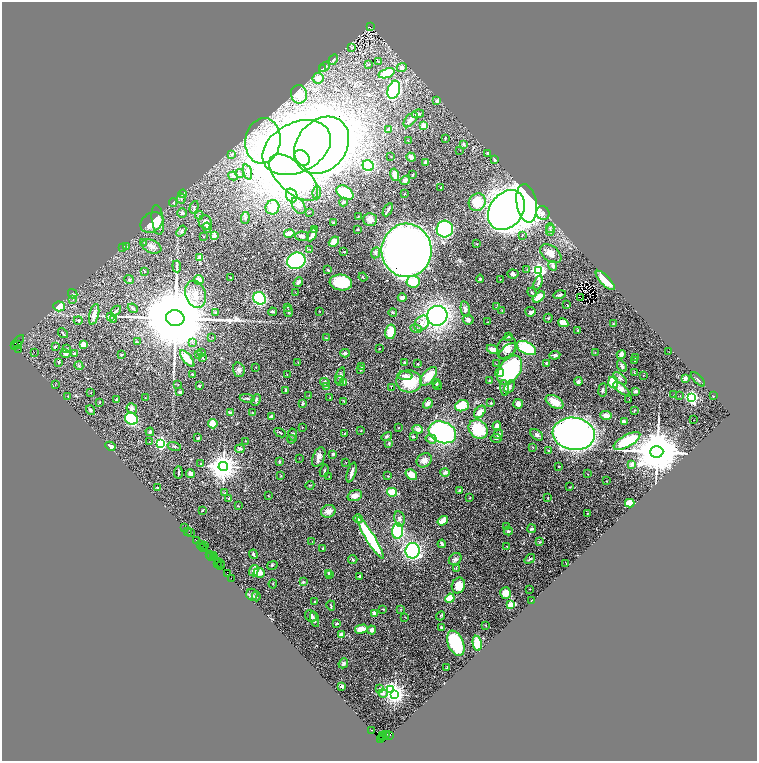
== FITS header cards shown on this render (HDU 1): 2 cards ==
NAXIS1  =                 1510
NAXIS2  =                 1517

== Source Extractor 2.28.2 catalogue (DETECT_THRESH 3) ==
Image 1510 x 1517 px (HDU 1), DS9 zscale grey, zoomed out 1/2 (1 PNG px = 2 x 2 image px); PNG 759 x 763 px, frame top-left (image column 2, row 1517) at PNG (2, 2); each listed source drawn as its Kron ellipse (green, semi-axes under 4 px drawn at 4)
Background 0.879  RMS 0.031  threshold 0.0939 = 3 sigma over >= 5 px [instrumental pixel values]
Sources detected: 473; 62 cannot appear on this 1/2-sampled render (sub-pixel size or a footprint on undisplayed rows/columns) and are neither listed nor drawn; the other 411 listed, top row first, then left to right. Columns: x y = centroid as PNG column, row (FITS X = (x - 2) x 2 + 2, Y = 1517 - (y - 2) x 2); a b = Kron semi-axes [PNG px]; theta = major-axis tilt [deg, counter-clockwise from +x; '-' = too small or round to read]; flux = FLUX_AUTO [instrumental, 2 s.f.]
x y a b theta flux
370 26 3 2 - 380
352 48 3 2 - 3.1
333 60 6 3 62 7.3
378 62 3 2 - 5.5
369 64 4 2 - 6.5
325 67 6 3 40 10
402 68 5 4 - 28
322 69 4 2 - 4.8
386 73 8 4 20 170
318 78 6 5 - 37
394 90 9 6 72 980
299 94 9 8 - 52
437 101 3 3 - 24
418 114 6 3 9 14
410 120 9 5 48 20
424 126 3 3 - 70
388 130 4 3 - 7
445 138 3 2 - 3.2
408 140 3 2 - 2.8
263 141 23 17 82 460
464 144 3 2 - 12
322 145 31 24 51 7100
297 148 36 24 27 8600
460 150 3 2 - 1.7
487 153 3 3 - 3.4
232 155 3 3 - 5.3
391 157 2 2 - 1.8
411 157 5 4 - 32
302 158 8 7 - 2000
495 160 4 2 - 6.3
425 162 3 3 - 19
368 166 6 5 - 480
247 172 8 3 -73 16
240 174 4 3 - 8
413 174 3 2 - 8
395 175 6 3 -75 93
233 176 5 3 - 8.4
293 177 30 15 -42 2200
405 180 5 4 - 20
440 188 2 2 - 5.5
317 192 7 2 84 9.7
345 193 9 6 -31 190
183 194 4 3 - 11
404 194 3 2 - 3.3
292 195 7 5 -70 180
181 199 5 3 - 6.6
344 202 4 4 - 7.2
477 202 9 8 - 160
173 203 4 3 - 4.7
527 203 19 10 -80 3600
299 206 9 6 -56 24
194 207 6 3 72 7.3
272 207 7 6 - 110
388 210 7 2 59 13
506 210 21 16 54 4800
309 212 3 2 - 2.7
182 213 5 4 - 14
543 213 7 6 - 19
199 215 4 4 - 7.3
358 217 3 3 - 3.9
245 218 6 4 84 13
370 219 7 6 - 36
158 220 15 6 -83 49
152 222 12 9 34 93
205 222 7 6 - 29
334 223 4 2 - 7.2
207 228 5 3 - 27
550 228 4 3 - 7.2
358 229 2 2 - 5.3
445 229 8 8 - 920
314 230 3 2 - 6.9
550 230 6 3 87 8
181 231 6 3 53 9.3
289 233 5 3 - 81
214 235 2 2 - 72
312 235 7 3 61 35
522 235 3 2 - 4
302 236 7 4 -1 19
204 237 2 2 - 5.1
334 241 6 3 41 74
144 242 3 2 - 4.2
476 244 3 3 - 3.9
151 246 10 6 -22 29
123 247 3 2 - 3.2
127 247 3 3 - 4.3
310 249 3 2 - 2.8
407 250 27 25 -86 5600
344 252 3 2 - 5.2
376 253 6 4 65 13
551 253 12 7 -37 53
200 258 2 2 - 150
296 261 9 8 - 1300
177 266 6 3 -84 9.6
553 266 5 4 - 15
328 270 4 2 - 4.6
527 270 2 2 - 5
144 271 4 2 - 2.7
539 271 3 3 - 1600
513 274 5 4 - 14
230 277 2 1 - 3.3
363 277 4 2 - 4.8
480 279 4 4 - 6.7
500 279 2 1 - 1.3
129 280 5 4 - 9.2
199 280 5 4 - 36
605 280 12 5 -46 91
298 282 5 3 - 14
341 282 11 8 -7 210
413 282 6 6 - 220
538 283 7 4 71 13
532 292 5 3 - 6.2
296 293 3 1 - 2.4
73 294 5 2 - 4.6
195 294 14 10 -70 77
560 295 6 3 14 12
539 297 7 4 37 77
259 298 7 6 - 560
402 298 4 3 - 16
581 298 2 1 - 1.8
73 299 3 2 - 4
567 305 2 2 - 4.7
59 306 6 5 - 74
287 307 3 2 - 2.2
496 307 3 3 - 3.2
133 308 5 3 - 9.6
465 309 8 4 -79 17
502 310 3 2 - 2.5
116 311 6 3 41 12
320 311 2 2 - 2.4
272 312 4 2 - 8.4
288 312 5 2 - 5.6
393 312 4 3 - 6.8
530 312 5 5 - 17
215 313 4 2 - 4.2
94 314 10 4 76 45
111 316 4 3 - 6.1
437 316 10 9 - 1700
175 318 9 8 - 130000
548 318 4 3 - 6.2
113 319 4 3 - 4.8
468 319 5 5 - 20
78 320 4 3 - 6.5
487 322 2 2 - 2.2
422 323 8 6 47 34
563 323 5 4 - 61
613 324 2 2 - 4.1
416 329 6 3 -11 8.7
578 330 4 3 - 5
391 332 7 5 79 120
63 333 6 2 -50 11
508 336 4 2 - 5.6
212 337 2 1 - 1.6
326 338 3 2 - 2.8
17 342 8 3 48 330
137 342 3 3 - 4.1
192 343 3 2 - 3.4
18 344 3 2 - 1100
83 344 3 3 - 46
15 345 2 1 - 21
55 347 4 2 - 6.2
379 348 2 1 - 1.7
506 348 12 9 65 56
526 348 10 6 -28 360
19 349 3 1 - 34
67 349 2 2 - 4.4
492 349 6 4 -26 40
508 351 11 5 38 30
34 352 2 1 - 30
201 352 3 2 - 3.3
595 352 2 2 - 2.4
669 352 2 2 - 2.7
345 353 4 3 - 12
65 354 5 4 - 17
75 354 3 3 - 16
621 354 5 4 - 26
121 355 3 2 - 4.4
199 355 3 2 - 3
555 355 5 4 - 13
635 357 2 1 - 2.6
187 358 10 4 -51 94
203 358 3 2 - 3.6
634 360 3 2 - 4
59 362 3 3 - 8.3
298 362 2 1 - 1.4
405 362 2 2 - 35
546 363 3 2 - 4.1
418 364 3 2 - 4
496 364 2 2 - 2.7
79 366 4 3 - 7.2
362 366 2 2 - 19
622 366 6 4 -57 15
256 367 2 1 - 1.7
239 370 7 5 -75 19
361 370 3 2 - 7.6
510 370 16 10 56 900
634 372 4 2 - 3.7
500 373 4 3 - 22
192 374 2 2 - 5.8
287 374 2 2 - 2.9
340 375 8 4 68 15
643 375 2 1 - 1.7
405 376 7 4 -7 26
428 376 11 6 50 93
620 378 8 3 -42 14
685 378 2 2 - 78
698 379 9 2 -44 7.9
489 380 3 3 - 6
340 381 5 2 - 5.6
409 381 13 11 -4 240
578 381 4 4 - 13
325 382 5 4 - 11
343 382 4 3 - 21
613 382 6 5 - 140
436 383 4 2 - 5.7
55 385 3 2 - 2.3
178 385 2 1 - 1.7
199 386 3 2 - 8.4
326 386 4 2 - 4.6
438 386 4 2 - 3.4
391 387 3 2 - 1.7
510 387 7 4 64 15
505 388 8 4 -86 18
621 389 9 4 -36 31
286 390 4 2 - 5.6
603 390 7 3 82 7.9
636 391 3 3 - 15
180 392 3 3 - 12
91 393 2 1 - 2.7
309 395 2 1 - 1.7
674 395 2 1 - 2.2
68 396 3 2 - 6.1
680 396 2 2 - 3.9
713 396 3 2 - 2.3
145 397 2 1 - 2.8
691 397 4 3 - 1400
247 398 7 3 -8 9.4
330 398 3 1 - 2.5
117 400 3 2 - 13
256 400 6 3 66 9.9
629 400 3 2 - 3.4
344 401 3 2 - 2.6
99 402 3 2 - 3.8
555 402 10 5 -31 82
491 403 2 2 - 24
302 404 4 3 - 8.4
428 404 5 4 - 21
518 404 5 5 - 23
462 406 7 5 20 140
132 409 5 5 - 16
91 410 5 3 - 11
634 410 3 2 - 3.3
480 412 7 5 50 52
230 413 4 3 - 19
253 413 3 2 - 3.3
606 415 6 4 -2 38
271 416 4 4 - 6.5
131 419 7 5 -33 350
694 420 2 1 - 41
624 422 4 3 - 38
213 424 5 4 - 76
497 426 4 4 - 23
302 427 2 1 - 3
399 428 2 2 - 2.5
418 429 5 4 - 25
478 429 10 8 -45 250
361 431 3 3 - 3.5
150 432 4 3 - 13
442 432 14 10 -22 1000
280 433 6 2 -28 6.9
344 433 3 2 - 2.6
498 434 5 4 - 20
574 434 21 16 -8 2900
293 435 6 4 -77 9.1
537 435 7 4 -39 17
387 436 5 3 - 8.5
413 436 4 3 - 5.4
198 438 4 3 - 6.1
496 438 5 3 - 6.7
292 439 4 3 - 4.4
431 439 6 4 -19 21
246 441 2 1 - 1.8
627 441 15 6 29 280
149 442 2 2 - 3
161 443 3 3 - 1400
389 443 3 3 - 5.4
110 446 5 3 - 20
174 446 7 2 -17 7.2
533 447 2 2 - 7.8
240 449 5 4 - 10
549 450 2 2 - 2.7
657 452 6 6 - 46000
333 454 3 2 - 9.6
319 457 10 5 67 31
299 458 2 2 - 1.8
424 460 8 6 34 40
279 462 2 2 - 21
346 462 2 1 - 1.7
200 464 3 3 - 5.1
632 464 4 4 - 18
223 466 5 4 - 10000
559 466 3 2 - 3.6
324 471 7 3 75 9.2
178 472 6 2 87 6.3
351 472 10 3 73 25
445 472 4 4 - 16
190 473 4 4 - 19
588 474 2 1 - 1.9
411 475 6 4 -38 64
281 476 3 2 - 2.3
388 476 3 2 - 4
329 477 2 1 - 1.3
606 481 2 1 - 1.9
310 485 4 1 - 2.2
569 487 3 2 - 2.8
157 488 3 2 - 5
460 490 3 3 - 8.7
392 492 5 3 - 130
224 493 3 2 - 2.1
268 495 2 2 - 3.1
355 496 7 5 19 37
229 498 2 2 - 19
470 498 3 2 - 3.4
548 498 2 2 - 2.7
630 503 5 4 - 67
238 506 3 2 - 2.5
202 510 3 1 - 2.6
328 511 7 6 - 26
587 514 3 2 - 3.6
358 519 5 4 - 21
399 519 8 5 -82 21
443 521 6 4 36 59
507 526 3 2 - 5.7
184 528 3 1 - 32
532 529 4 3 - 11
188 531 2 1 - 20
397 531 7 5 84 410
508 531 4 3 - 7.7
190 533 2 1 - 24
370 538 24 4 -58 480
197 541 4 2 - 220
312 542 2 2 - 2.3
539 542 3 2 - 5.1
201 544 3 1 - 68
442 544 4 2 - 13
205 545 3 1 - 23
507 546 2 1 - 1.7
202 547 2 1 - 36
204 548 3 1 - 77
323 548 2 2 - 2.7
412 551 7 7 - 1000
209 554 3 1 - 190
253 554 5 3 - 12
211 556 5 1 - 99
213 556 2 1 - 57
214 557 3 2 - 130
353 559 5 3 - 6.2
455 559 7 5 38 18
530 559 6 2 36 6.6
217 563 3 2 - 79
220 563 6 1 -45 87
566 563 2 1 - 1.4
272 565 5 3 - 6.7
221 566 3 1 - 100
456 568 3 2 - 4.3
254 571 6 4 73 29
259 573 6 5 - 42
328 573 3 2 - 6.7
227 574 3 1 - 57
330 574 3 2 - 7.6
359 576 2 2 - 5.5
231 578 3 1 - 58
303 582 3 3 - 5.6
273 584 4 2 - 2.9
458 585 8 6 69 92
530 589 2 1 - 1.5
505 593 6 5 - 43
252 595 6 5 - 13
256 596 5 4 - 7.1
450 598 5 4 - 180
532 600 2 1 - 1.8
314 601 2 1 - 3.3
511 604 3 2 - 190
331 605 5 2 - 5.2
383 609 4 2 - 3.5
400 609 3 2 - 3
374 613 2 2 - 45
311 616 6 5 - 24
440 616 5 3 - 7.3
405 617 3 1 - 2.4
315 619 8 4 -75 13
337 623 2 2 - 17
486 626 4 2 - 3
442 627 3 2 - 6.8
361 629 6 3 14 62
372 630 4 4 - 23
341 635 2 2 - 110
456 643 13 7 -67 420
477 643 8 4 -81 130
343 663 5 4 - 12
447 667 4 2 - 3.6
342 686 3 3 - 21
379 688 4 3 - 8.9
391 689 4 3 - 1600
383 693 4 4 - 16
395 694 3 3 - 3000
371 730 2 1 - 27
386 734 3 2 - 530
389 735 2 2 - 90
382 736 2 1 - 730
383 738 2 2 - 380
381 739 3 1 - 110
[62 sub-pixel or undisplayed-footprint detections neither listed nor drawn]